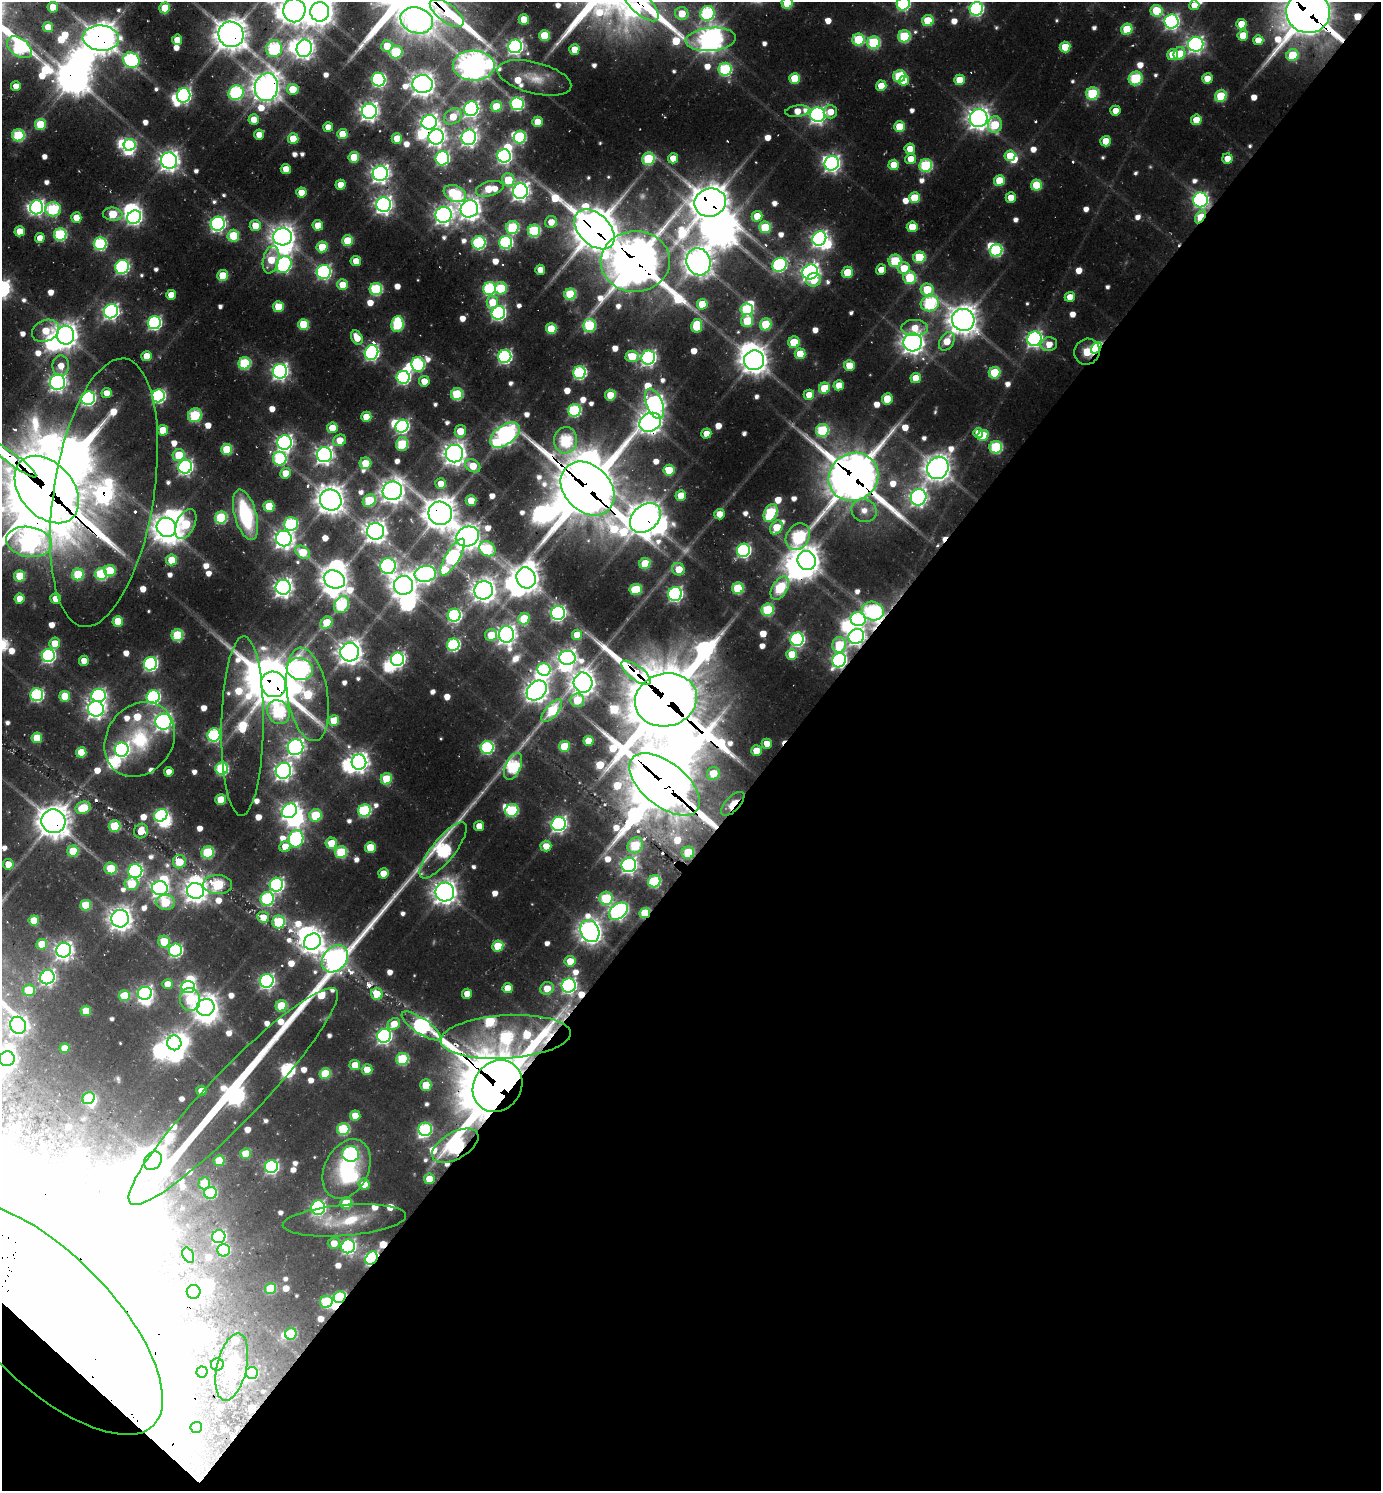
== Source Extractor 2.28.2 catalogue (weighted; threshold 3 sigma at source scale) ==
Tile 15 of 4 x 4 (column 3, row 4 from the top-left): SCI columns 3068-4446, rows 95-1583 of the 6064 x 6050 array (HDU 1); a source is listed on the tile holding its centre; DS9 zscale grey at full resolution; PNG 1383 x 1493 px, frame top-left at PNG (2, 2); each listed source drawn as its Kron ellipse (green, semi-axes under 4 px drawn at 4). Shown black and unused: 44% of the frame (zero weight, under 2 of 3 exposures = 5% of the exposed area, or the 3 px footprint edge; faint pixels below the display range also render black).
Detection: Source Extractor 2.28.2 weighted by HDU 2 'WHT'; one run over the whole footprint, this tile lists its part. Background 0.0997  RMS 0.011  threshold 0.0473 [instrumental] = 3 sigma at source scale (4.5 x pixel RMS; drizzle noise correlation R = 1.50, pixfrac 1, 0.05/0.05 arcsec/px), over >= 5 px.
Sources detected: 866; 6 too faint to see at this stretch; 127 inside a brighter object's white glare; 12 cosmic-ray / hot-pixel residue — neither listed nor drawn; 16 inside a brighter listed object's ellipse — not listed separately; of the other 705, all 500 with FLUX_AUTO >= 17.2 (the completeness limit of this list) listed and drawn (205 fainter detections not listed), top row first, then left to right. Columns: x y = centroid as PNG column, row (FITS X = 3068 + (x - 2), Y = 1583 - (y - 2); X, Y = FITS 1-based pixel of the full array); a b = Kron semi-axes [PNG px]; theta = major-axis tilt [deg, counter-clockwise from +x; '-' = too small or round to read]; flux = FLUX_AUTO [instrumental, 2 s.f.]
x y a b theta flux
787 3 6 5 - 75
641 4 22 10 -43 170
903 4 7 6 - 220
1194 5 5 5 - 21
53 7 5 5 - 30
165 8 5 5 - 55
976 9 7 6 - 280
294 10 12 11 - 1600
1156 11 6 6 - 66
320 12 9 9 - 1500
1308 12 22 21 - 5700
447 13 20 9 -37 290
707 13 7 7 - 220
682 14 6 6 - 36
524 19 5 5 - 38
417 20 16 13 -16 870
928 21 6 5 - 53
1172 22 7 7 - 430
1241 24 5 5 - 34
48 27 5 5 - 26
1127 29 6 5 - 63
231 34 13 12 - 2300
544 35 5 5 - 58
1243 35 5 5 - 37
904 36 6 6 - 120
101 38 18 12 -5 2200
711 39 25 11 5 1400
177 40 5 5 - 24
858 40 6 6 - 95
1258 40 5 5 - 21
874 43 6 6 - 140
1196 44 7 7 - 530
387 46 6 5 - 33
515 46 7 6 - 480
19 47 14 8 -36 210
1065 47 5 5 - 46
304 48 9 7 73 770
274 49 8 8 - 200
574 49 5 5 - 27
396 52 6 6 - 100
1179 54 6 5 - 30
1173 55 5 5 - 40
1292 55 6 5 - 59
131 60 8 7 - 300
474 66 21 15 -3 1900
725 69 6 6 - 160
899 76 6 6 - 110
534 78 38 15 -14 30
794 78 5 5 - 45
1136 78 7 6 - 110
1207 79 5 5 - 28
379 80 7 6 - 320
959 80 5 5 - 34
904 81 5 4 - 22
422 84 10 9 - 1200
16 86 5 5 - 18
881 86 5 5 - 35
266 87 14 11 80 1700
293 89 6 5 - 39
236 93 8 7 - 240
1092 93 6 6 - 120
184 95 7 6 - 370
1221 96 6 5 - 77
517 104 6 6 - 210
496 106 5 5 - 51
471 109 7 7 - 450
369 111 7 7 - 800
797 111 12 5 8 26
1115 111 5 5 - 18
830 112 7 6 - 21
818 115 7 7 - 570
453 116 10 7 34 33
979 118 9 9 - 1100
254 119 5 5 - 22
1196 120 5 5 - 33
429 122 7 7 - 610
537 122 5 5 - 28
40 125 5 5 - 69
995 125 8 7 - 64
328 127 5 5 - 21
899 127 5 5 - 54
342 134 5 5 - 34
18 135 6 6 - 120
259 135 5 5 - 19
436 137 8 7 - 650
469 137 8 7 - 580
520 137 6 6 - 150
397 138 5 5 - 34
293 139 5 5 - 40
1106 141 5 5 - 32
130 145 6 6 - 110
910 149 5 5 - 23
504 156 6 6 - 380
1010 156 5 5 - 41
354 157 5 5 - 43
442 158 7 6 - 270
673 158 5 5 - 25
648 159 6 6 - 110
911 159 5 5 - 24
1227 159 5 5 - 20
169 161 8 8 - 880
832 163 7 7 - 540
894 165 5 5 - 36
926 165 6 6 - 160
286 169 5 5 - 24
380 173 7 7 - 720
508 180 6 6 - 52
999 181 5 5 - 42
341 185 5 5 - 26
1036 185 5 5 - 61
490 189 14 7 15 52
520 191 7 7 - 720
301 193 5 5 - 31
455 194 12 8 -24 140
915 198 5 5 - 56
1011 198 5 5 - 21
1200 200 7 7 - 380
710 203 16 14 18 3000
384 205 7 7 - 700
37 207 7 6 - 380
53 209 8 7 - 150
469 209 9 8 - 1100
113 214 10 6 -5 63
443 215 8 8 - 710
757 216 5 5 - 30
134 217 7 6 - 350
1200 217 7 4 57 75
76 218 5 5 - 26
551 222 6 6 - 20
218 224 7 7 - 380
318 225 5 5 - 35
255 226 5 5 - 26
512 227 6 6 - 130
765 227 6 6 - 75
912 227 5 5 - 34
595 229 24 15 -44 4000
20 231 5 5 - 29
534 231 6 6 - 140
60 234 6 6 - 150
233 236 6 6 - 74
283 237 9 8 - 1200
40 238 5 5 - 20
819 238 7 6 - 530
347 241 5 5 - 55
506 242 6 6 - 210
479 243 7 6 - 200
100 244 6 6 - 180
322 247 5 5 - 52
996 250 6 6 - 170
919 257 6 6 - 83
271 260 14 8 77 38
356 261 5 5 - 25
635 261 35 30 2 5200
895 261 6 6 - 90
699 262 14 12 -72 1600
284 264 8 7 - 310
780 265 7 6 - 220
122 267 7 6 - 240
904 268 6 6 - 35
540 270 5 5 - 18
881 270 5 5 - 17
324 272 7 7 - 300
810 272 8 7 - 740
847 272 5 5 - 43
223 275 5 5 - 43
910 278 6 6 - 77
814 280 7 6 - 27
342 285 5 5 - 27
501 288 6 6 - 78
376 289 6 6 - 150
489 289 6 6 - 200
927 290 6 6 - 58
570 294 6 5 - 110
171 295 5 5 - 24
1070 297 5 5 - 22
492 302 6 5 - 32
930 303 9 8 - 170
702 304 5 5 - 46
278 307 5 5 - 42
747 309 6 6 - 120
111 311 7 7 - 460
498 313 7 6 - 350
963 320 11 11 - 1900
747 321 6 6 - 66
154 323 7 6 - 300
303 324 5 5 - 61
397 324 8 6 83 130
766 324 6 5 - 76
589 325 6 6 - 130
697 326 7 5 81 75
915 328 13 8 0 23
551 329 5 5 - 61
45 331 14 10 24 39
65 335 9 8 - 1200
357 338 7 5 -61 25
1034 339 7 7 - 460
947 341 10 7 58 27
794 342 6 5 - 51
913 342 9 9 - 1100
1049 344 8 7 - 18
1096 348 6 4 54 160
1087 352 13 12 - 150
371 353 7 6 - 380
800 354 5 5 - 43
147 356 5 5 - 33
505 356 7 6 - 300
632 356 6 6 - 49
648 358 7 6 - 460
754 360 10 9 - 1600
244 363 6 6 - 130
418 364 7 6 - 180
61 366 10 8 88 19
849 366 5 5 - 36
280 371 7 7 - 540
579 373 6 6 - 220
995 373 6 5 - 78
403 377 6 6 - 250
916 378 5 5 - 30
424 381 5 5 - 23
58 382 7 7 - 590
839 385 5 5 - 28
824 388 6 5 - 49
106 393 5 5 - 17
457 394 6 6 - 100
610 395 5 5 - 40
809 395 5 5 - 23
158 396 6 6 - 260
88 398 7 6 - 320
887 399 6 5 - 43
655 404 16 8 -68 720
574 410 6 6 - 170
195 415 7 7 - 88
366 417 5 5 - 34
650 422 11 9 29 1100
402 426 7 6 - 280
332 428 5 5 - 34
163 430 5 5 - 40
822 430 6 6 - 130
460 431 6 5 - 33
706 433 5 5 - 21
978 433 5 5 - 21
505 435 17 9 36 860
983 435 6 5 - 45
340 440 6 5 - 25
566 440 13 11 81 130
285 443 7 7 - 550
402 444 7 6 - 96
996 447 6 6 - 140
227 449 5 5 - 75
454 454 9 8 - 1100
179 455 6 6 - 54
324 455 7 7 - 690
13 459 29 5 -37 1200
280 459 7 7 - 170
365 463 6 6 - 33
473 466 8 6 -30 31
185 467 7 6 - 400
938 468 12 10 55 1600
669 470 5 5 - 54
285 473 5 5 - 28
853 477 25 23 35 5300
441 484 5 5 - 20
588 488 30 23 -45 7200
47 490 38 26 -49 12000
392 491 10 9 - 1300
104 493 136 50 81 580
681 495 5 5 - 30
918 497 8 7 - 600
331 500 11 10 - 1800
471 500 5 5 - 33
369 501 7 6 - 85
269 506 5 5 - 52
864 510 13 11 -24 18
440 513 12 11 - 2200
770 513 9 6 64 130
720 514 5 5 - 23
246 515 26 11 -74 120
221 518 6 6 - 110
645 518 17 12 41 2000
186 524 16 9 65 77
291 524 7 7 - 180
166 527 10 9 - 1500
776 527 7 5 59 39
375 531 8 8 - 1100
467 537 12 9 23 1300
798 537 14 11 55 200
284 539 8 7 - 810
29 542 23 15 -10 760
487 549 8 7 - 100
743 550 7 6 - 310
303 552 8 5 -36 52
453 557 21 7 59 340
171 560 5 5 - 44
807 561 10 9 - 1500
645 563 6 5 - 56
388 566 8 7 - 440
678 569 6 6 - 30
110 571 6 5 - 59
78 574 6 6 - 77
101 574 6 6 - 120
425 574 11 8 7 600
20 576 5 5 - 57
526 578 10 9 - 1600
334 579 11 8 -24 1600
404 585 9 9 - 1400
283 587 7 7 - 760
738 588 6 5 - 95
780 588 13 7 59 110
636 589 6 5 - 74
484 590 9 9 - 1200
675 594 7 7 - 330
20 599 5 5 - 25
55 599 5 5 - 20
342 604 9 7 63 170
768 610 6 6 - 100
873 611 11 9 -18 240
558 613 7 6 - 370
454 615 6 6 - 250
524 619 6 5 - 60
858 619 7 7 - 230
118 621 5 5 - 46
327 623 6 5 - 54
506 634 8 7 - 830
177 635 6 6 - 97
491 635 6 6 - 31
577 635 5 5 - 29
856 636 8 7 - 530
797 639 7 6 - 300
55 643 6 5 - 26
453 645 6 6 - 210
839 645 8 7 - 71
350 652 9 9 - 1200
792 654 5 5 - 38
48 655 6 6 - 280
567 658 8 7 - 730
397 659 7 6 - 360
839 660 7 6 - 400
84 661 5 5 - 20
150 664 7 6 - 290
300 669 13 11 -16 860
544 669 7 6 - 170
636 673 18 7 -36 380
583 683 10 9 - 1200
274 684 13 12 - 3600
537 690 11 8 46 1200
307 694 47 20 -81 130
37 695 6 6 - 220
98 695 7 6 - 340
65 696 5 5 - 44
153 697 7 6 - 260
577 700 7 7 - 46
666 700 31 26 13 9700
96 709 8 7 - 720
552 711 14 6 50 88
278 712 12 10 -52 170
334 720 5 5 - 32
163 722 8 8 - 610
243 726 90 21 89 130
214 735 6 6 - 210
37 738 5 5 - 48
140 739 39 33 54 96
588 741 5 5 - 31
767 744 5 5 - 18
564 746 5 5 - 61
295 747 8 7 - 560
487 747 6 6 - 210
122 750 7 7 - 390
756 751 5 5 - 30
81 752 5 5 - 49
359 762 7 7 - 750
513 766 14 7 66 200
222 769 6 6 - 160
283 771 8 7 - 700
169 772 5 5 - 18
713 773 6 6 - 39
386 779 6 5 - 61
665 784 41 22 -39 9900
221 800 5 5 - 48
733 804 15 7 46 29
83 808 8 6 22 45
364 810 6 6 - 170
512 810 7 6 - 120
289 811 8 6 35 560
161 815 7 6 - 220
316 815 6 6 - 80
53 821 12 12 - 2200
559 824 7 7 - 450
115 826 6 6 - 77
479 826 5 5 - 22
141 831 7 7 - 27
296 839 8 7 - 280
331 843 6 5 - 37
635 845 8 7 - 93
285 846 6 5 - 26
546 846 5 5 - 20
370 847 5 5 - 40
443 850 35 11 51 270
73 851 5 5 - 59
208 852 6 6 - 110
341 852 6 6 - 93
688 853 6 6 - 66
179 862 7 6 - 36
8 864 5 5 - 26
629 865 7 7 - 500
111 868 6 5 - 63
135 871 7 7 - 360
383 873 5 5 - 24
654 881 6 6 - 130
131 884 7 6 - 52
218 885 14 9 -1 100
276 885 7 6 - 350
160 888 8 7 - 570
195 891 9 8 - 1200
445 892 9 9 - 1200
606 898 6 6 - 110
267 899 7 6 - 160
165 902 9 7 -5 70
86 905 5 5 - 63
618 911 11 7 36 500
645 913 6 5 - 81
263 917 6 5 - 26
120 919 9 8 - 1200
34 920 5 5 - 37
279 922 6 6 - 100
590 931 11 9 -63 1200
164 942 6 5 - 50
312 942 9 7 38 980
42 944 5 5 - 39
498 946 5 5 - 51
64 950 7 7 - 710
175 950 7 6 - 230
335 959 15 11 49 990
570 961 5 5 - 31
47 977 7 7 - 410
267 981 7 7 - 410
167 984 5 5 - 22
569 985 7 7 - 390
188 987 7 6 - 240
508 988 5 5 - 30
547 988 7 6 - 23
29 990 6 5 - 53
145 993 7 6 - 410
377 994 6 5 - 42
467 994 5 5 - 21
124 996 5 5 - 53
190 1000 11 10 - 74
281 1006 6 5 - 77
206 1007 9 8 - 1300
86 1011 5 5 - 35
394 1024 7 5 43 24
18 1025 8 8 - 600
421 1026 23 7 -34 360
384 1036 7 6 - 400
506 1037 65 21 4 310
174 1043 7 7 - 820
65 1048 5 5 - 22
7 1059 8 7 - 520
402 1059 6 6 - 110
355 1065 5 5 - 28
367 1070 5 5 - 33
325 1074 5 5 - 68
426 1085 6 5 - 38
497 1086 27 23 55 9200
201 1091 5 5 - 20
233 1096 148 26 46 1000
89 1098 6 5 - 82
355 1115 5 5 - 24
343 1129 6 6 - 110
425 1129 7 6 - 180
455 1146 25 13 29 540
246 1154 5 5 - 37
351 1154 8 8 - 250
153 1161 10 8 46 1800
219 1161 5 5 - 46
271 1167 6 6 - 250
347 1169 31 21 64 110
429 1179 5 5 - 31
204 1183 6 6 - 48
364 1184 6 5 - 25
211 1193 6 6 - 98
346 1203 6 5 - 63
318 1208 7 7 - 300
344 1220 62 15 5 59
219 1237 6 6 - 250
334 1243 6 5 - 18
348 1246 7 7 - 340
224 1250 6 6 - 75
188 1255 8 5 -64 33
371 1258 7 5 55 280
271 1289 5 5 - 57
194 1292 7 7 - 310
340 1297 6 5 - 160
326 1302 6 6 - 100
46 1318 152 65 -45 24000
291 1334 6 5 - 64
217 1364 6 6 - 25
232 1367 34 15 77 49
202 1372 5 5 - 35
252 1373 6 5 - 62
196 1427 6 5 - 42
Overlapping masked pixels (flux is a lower limit): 43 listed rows (the first 20) at x y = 641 4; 1308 12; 447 13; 417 20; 231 34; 101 38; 274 49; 266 87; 436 137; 1200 200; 710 203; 1200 217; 595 229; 635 261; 1096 348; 1087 352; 13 459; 853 477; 588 488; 47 490
Isophote crosses this tile's border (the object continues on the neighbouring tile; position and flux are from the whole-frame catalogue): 13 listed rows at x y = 787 3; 641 4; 903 4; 976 9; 294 10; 320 12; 1308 12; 447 13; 13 459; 47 490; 29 542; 7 1059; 46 1318